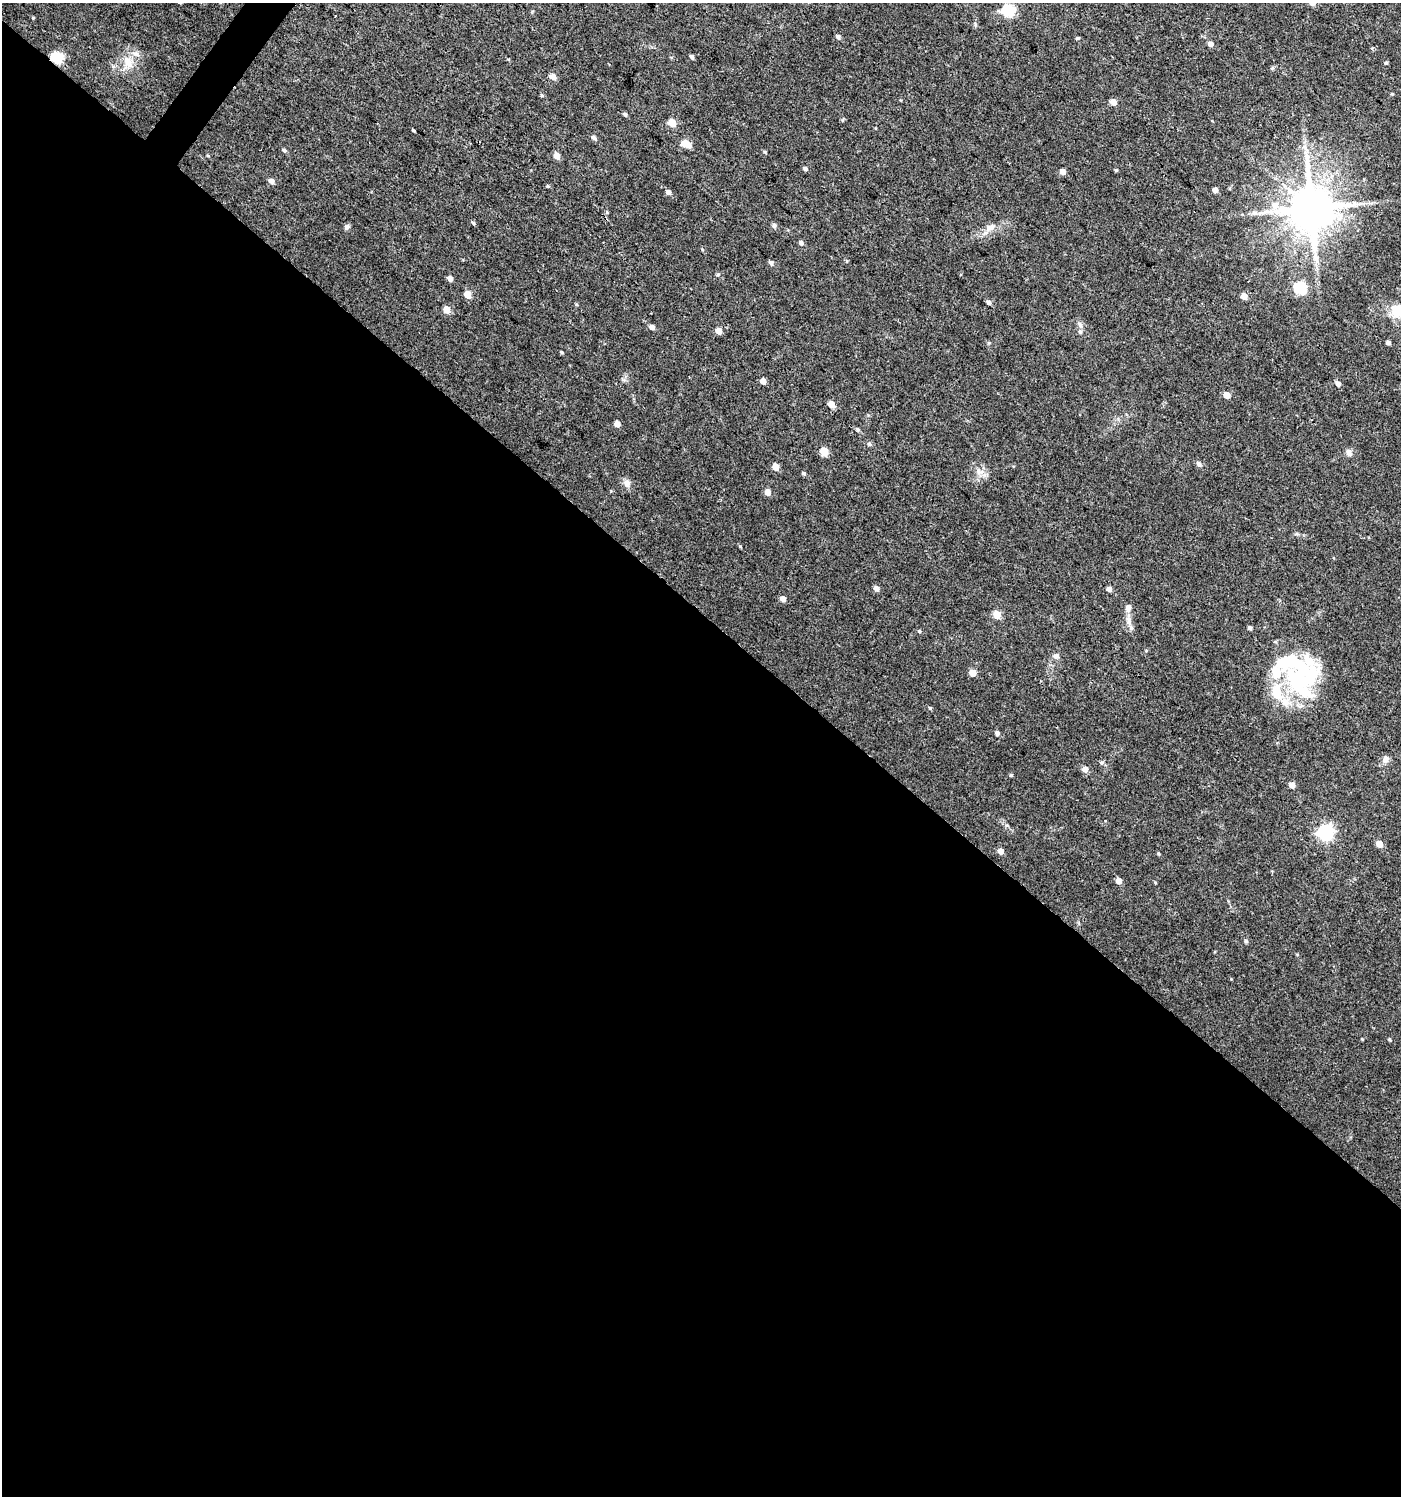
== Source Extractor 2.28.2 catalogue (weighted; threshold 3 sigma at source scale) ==
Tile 14 of 4 x 4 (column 2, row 4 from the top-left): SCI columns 1643-3041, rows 2-1495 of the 6017 x 5984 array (HDU 1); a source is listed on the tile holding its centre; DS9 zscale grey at full resolution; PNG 1403 x 1498 px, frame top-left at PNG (2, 3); no overlay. Shown black and unused: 59% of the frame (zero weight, under 3 of 4 exposures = <1% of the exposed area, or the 3 px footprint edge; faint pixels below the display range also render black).
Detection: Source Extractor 2.28.2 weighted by HDU 2 'WHT'; one run over the whole footprint, this tile lists its part. Background 0.0233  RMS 0.004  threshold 0.0179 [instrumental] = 3 sigma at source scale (4.5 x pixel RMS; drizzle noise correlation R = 1.50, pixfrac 1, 0.0396/0.0396 arcsec/px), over >= 5 px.
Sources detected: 99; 3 inside a brighter object's white glare — not listed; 3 inside a brighter listed object's ellipse — not listed separately; the other 93 listed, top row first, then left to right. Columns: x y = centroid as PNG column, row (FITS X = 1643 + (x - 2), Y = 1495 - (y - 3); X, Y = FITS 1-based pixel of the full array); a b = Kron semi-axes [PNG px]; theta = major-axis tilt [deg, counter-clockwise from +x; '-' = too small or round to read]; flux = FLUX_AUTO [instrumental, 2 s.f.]
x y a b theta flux
1008 11 6 6 - 43
335 16 3 3 - 0.71
838 37 5 4 - 1.1
1077 38 5 4 - 0.49
1211 44 5 4 - 1.8
136 54 9 7 -23 1.8
57 57 6 5 - 40
692 57 5 4 - 0.93
128 62 19 10 -66 5
1386 63 5 3 - 0.42
553 77 5 5 - 3.5
1392 94 5 3 - 0.36
1113 102 5 4 - 3.9
625 114 5 4 - 0.8
672 123 5 5 - 8.1
414 130 4 2 - 0.47
594 138 6 5 - 1
686 144 11 7 -27 3.7
284 150 6 5 - 0.74
765 152 5 3 - 0.47
208 156 5 3 - 0.37
556 156 5 4 - 4.4
805 168 5 4 - 0.9
1116 170 4 4 - 0.42
1063 172 5 5 - 2.4
271 181 6 6 - 1.6
548 186 4 4 - 0.4
1215 190 4 4 - 2.2
668 192 5 5 - 1.5
1275 205 8 8 - 2.8
1311 208 13 12 - 1900
473 223 5 4 - 0.59
774 225 7 5 -79 0.99
346 227 9 6 51 0.92
990 227 15 8 25 3
801 243 6 5 - 0.98
771 263 6 5 - 1.1
718 274 5 4 - 0.55
450 278 5 5 - 1.9
1300 288 6 5 - 38
467 294 5 5 - 6.2
1244 296 5 5 - 4.1
989 302 5 4 - 1.1
447 310 5 5 - 6
1397 310 18 16 32 8.8
1080 325 9 4 -55 1
652 327 5 5 - 1.8
719 331 5 4 - 4.2
1388 342 4 4 - 1.4
562 352 4 3 - 0.43
763 381 4 4 - 2.8
1338 384 6 5 - 1.4
1226 395 5 4 - 4.4
831 404 5 4 - 5.4
617 424 5 4 - 3.2
858 429 5 3 - 0.48
870 444 6 4 -24 0.75
824 451 5 5 - 10
1349 452 9 7 -35 1.5
1199 464 8 5 -61 1
775 467 5 4 - 4.7
982 472 8 4 18 1.4
804 473 5 4 - 0.79
627 483 11 8 -71 2.1
768 492 5 5 - 3.4
1296 534 6 4 18 0.52
740 546 5 3 - 0.32
876 589 5 5 - 2
1109 589 4 4 - 1.9
783 599 5 4 - 2.5
997 615 5 5 - 9.7
1129 621 14 7 -79 2.6
1250 628 5 4 - 0.88
919 631 4 4 - 0.62
1056 656 8 7 - 1.3
1308 660 26 13 -55 8.2
973 673 5 5 - 3.9
1296 681 60 20 -54 30
1276 692 26 16 -81 11
930 708 6 3 -45 0.45
997 733 5 5 - 1
1386 759 9 8 - 1.8
1085 769 5 5 - 2.7
1011 775 5 4 - 0.45
1292 785 5 4 - 3
1326 832 6 6 - 100
1379 844 5 5 - 4.2
1001 851 5 4 - 2.8
1159 854 6 3 -58 0.45
1119 881 5 4 - 3.2
1246 941 6 4 -46 0.53
1362 1039 4 2 - 0.31
1390 1039 5 3 - 0.46
Overlapping masked pixels (flux is a lower limit): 1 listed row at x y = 57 57
Isophote crosses this tile's border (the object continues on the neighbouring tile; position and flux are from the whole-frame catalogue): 1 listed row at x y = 1397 310